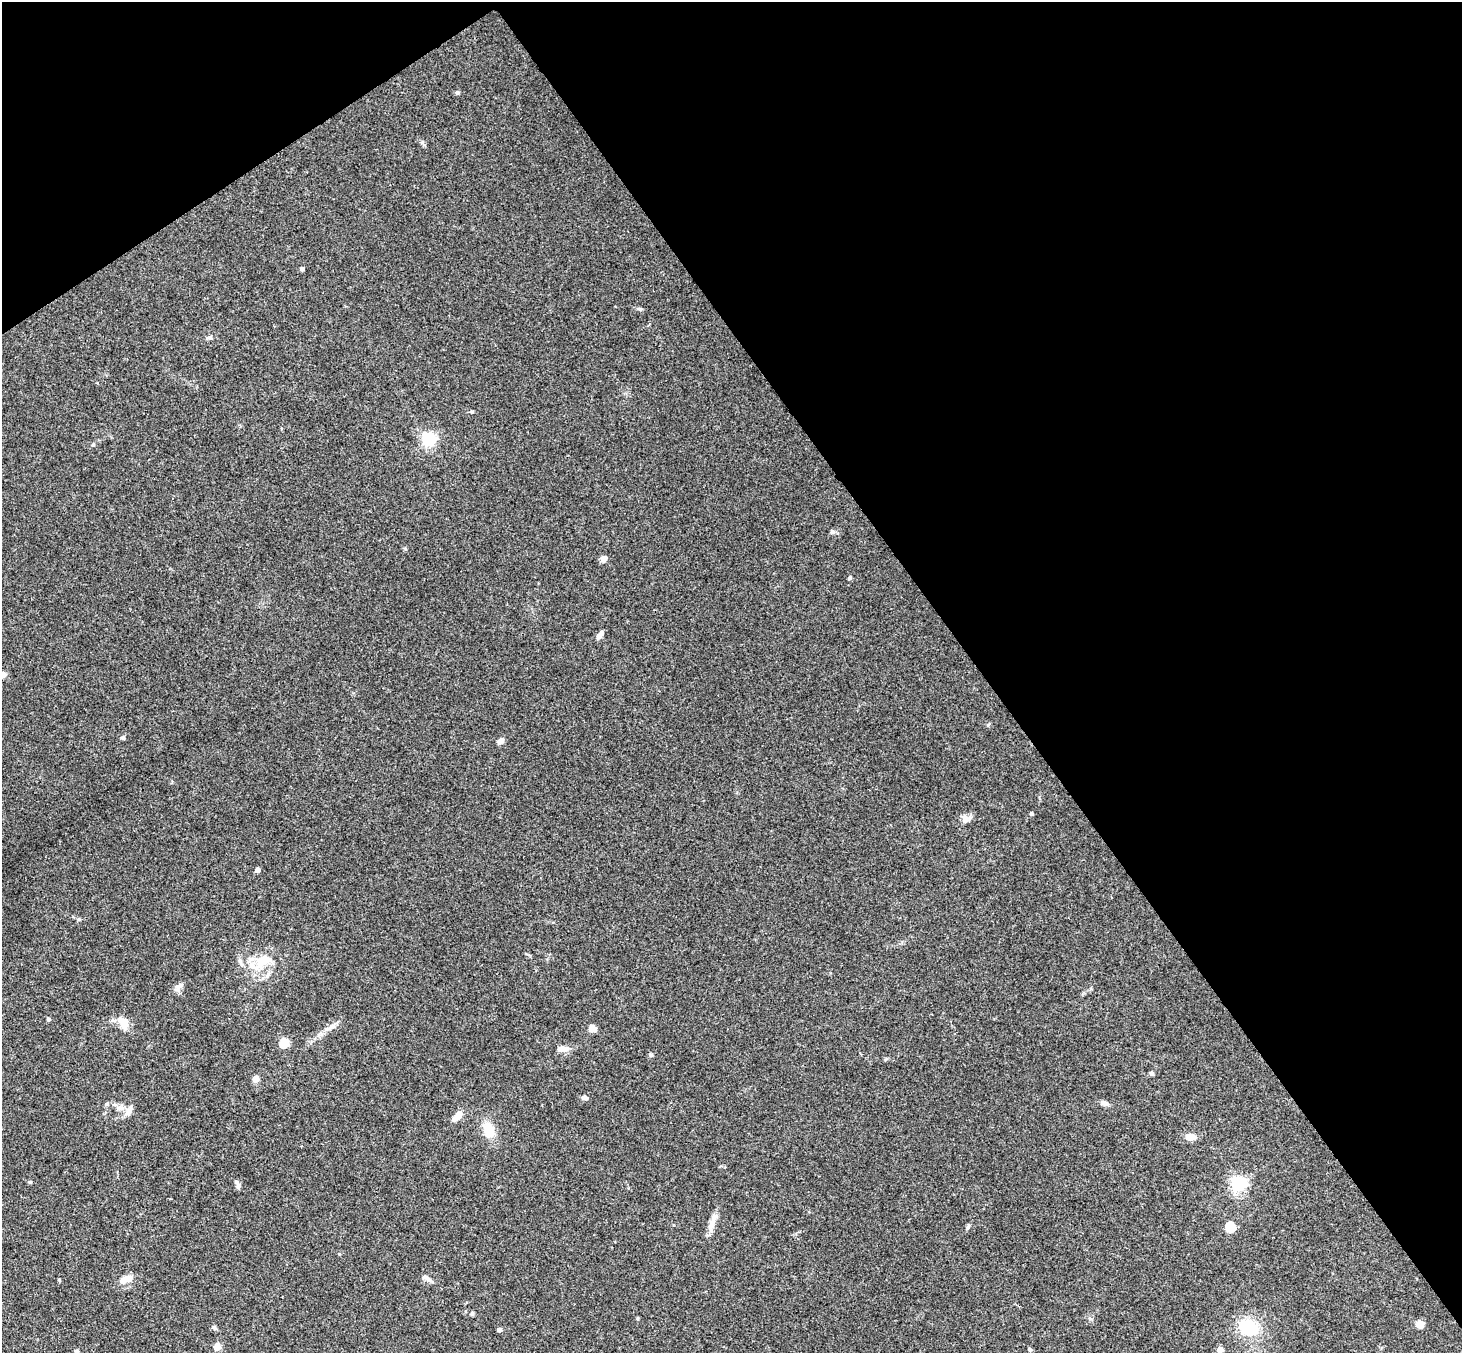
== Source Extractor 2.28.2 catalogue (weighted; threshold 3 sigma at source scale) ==
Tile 3 of 4 x 4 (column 3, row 1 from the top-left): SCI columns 2976-4435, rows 4383-5733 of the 5947 x 5928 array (HDU 1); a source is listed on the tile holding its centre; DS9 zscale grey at full resolution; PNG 1464 x 1355 px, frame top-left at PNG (2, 2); no overlay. Shown black and unused: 37% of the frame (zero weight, under 3 of 4 exposures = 6% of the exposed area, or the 3 px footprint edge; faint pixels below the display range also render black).
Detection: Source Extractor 2.28.2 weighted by HDU 2 'WHT'; one run over the whole footprint, this tile lists its part. Background 0.18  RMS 0.0079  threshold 0.0357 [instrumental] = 3 sigma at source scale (4.5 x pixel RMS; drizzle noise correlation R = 1.50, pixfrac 1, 0.05/0.05 arcsec/px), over >= 5 px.
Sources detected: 52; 2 inside a brighter listed object's ellipse — not listed separately; the other 50 listed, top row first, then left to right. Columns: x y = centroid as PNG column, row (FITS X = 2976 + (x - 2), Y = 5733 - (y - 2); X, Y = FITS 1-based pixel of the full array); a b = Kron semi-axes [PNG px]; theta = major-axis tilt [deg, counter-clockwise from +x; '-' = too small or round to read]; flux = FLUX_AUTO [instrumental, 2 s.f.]
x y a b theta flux
457 92 4 4 - 1.8
302 269 4 4 - 2.8
640 309 8 4 -25 1.4
472 412 4 3 - 0.92
429 439 6 6 - 170
93 444 5 4 - 1.2
832 532 6 5 - 2.3
604 558 9 7 36 2.9
850 578 5 4 - 1.1
600 635 10 5 53 3.8
2 675 7 6 - 4.5
123 738 6 4 -30 1.2
501 741 7 6 - 3.4
1032 814 4 4 - 1.7
965 819 9 9 - 4.1
258 870 4 4 - 6.2
261 962 30 14 19 22
179 986 14 6 46 3.4
48 1019 5 4 - 1.1
123 1023 18 12 -62 9.6
332 1027 13 6 31 3.8
592 1028 8 7 - 4.9
284 1043 5 5 - 38
562 1049 14 7 5 5.5
1151 1073 5 4 - 1.5
256 1079 4 4 - 14
585 1098 7 5 -8 2.7
1105 1103 10 6 -21 2.9
129 1111 14 6 66 3.9
458 1116 14 7 44 6.5
489 1130 21 13 -76 13
1190 1137 9 6 -3 9.2
30 1182 5 4 - 0.95
1238 1184 6 6 - 210
238 1186 8 5 79 1.9
713 1220 18 7 70 6.3
968 1227 7 4 53 1.3
1230 1227 5 5 - 43
426 1278 14 5 -26 3.1
126 1279 15 8 20 8.6
59 1280 4 4 - 0.73
472 1313 6 4 57 1.4
1420 1324 9 9 - 4.6
1249 1327 19 15 -18 33
214 1328 8 5 -44 1.5
500 1330 4 4 - 2.6
217 1347 9 8 - 4
1030 1349 6 5 - 1.2
1220 1349 4 4 - 8.9
77 1352 6 5 - 1.7
Isophote crosses this tile's border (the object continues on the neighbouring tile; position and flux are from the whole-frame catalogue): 2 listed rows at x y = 2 675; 77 1352
Unlisted compact peaks at least as high as the median listed source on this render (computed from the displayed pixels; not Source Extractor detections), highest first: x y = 651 1055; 422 142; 79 919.